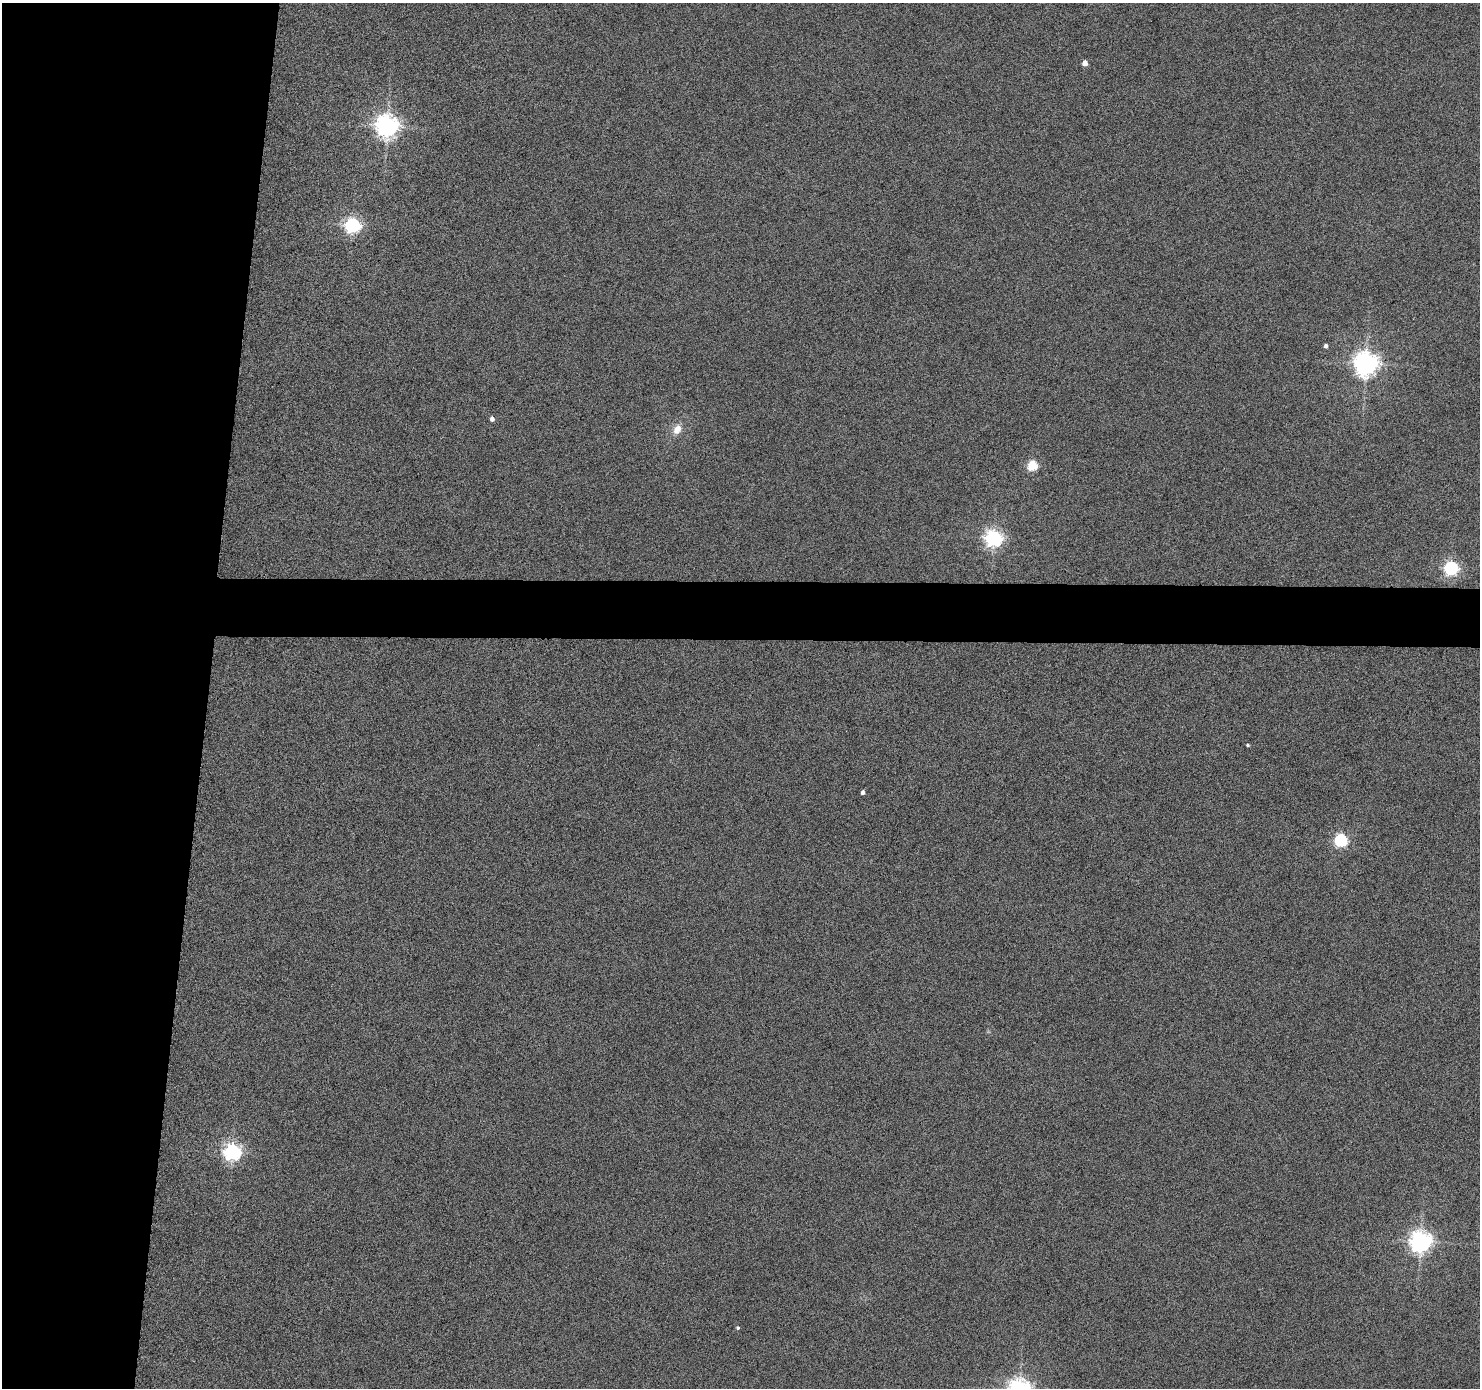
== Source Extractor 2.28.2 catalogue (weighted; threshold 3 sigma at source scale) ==
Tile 4 of 3 x 3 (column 1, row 2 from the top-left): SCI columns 1-1478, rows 1485-2870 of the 4438 x 4453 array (HDU 1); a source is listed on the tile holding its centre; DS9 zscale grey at full resolution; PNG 1482 x 1390 px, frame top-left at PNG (2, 3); no overlay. Shown black and unused: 17% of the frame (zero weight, under 4 of 8 exposures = <1% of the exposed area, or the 3 px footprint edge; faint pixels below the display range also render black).
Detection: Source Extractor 2.28.2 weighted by HDU 2 'WHT'; one run over the whole footprint, this tile lists its part. Background 0.0187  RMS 0.26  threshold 1.05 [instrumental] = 3 sigma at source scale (4.09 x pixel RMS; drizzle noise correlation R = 1.36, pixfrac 0.8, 0.05/0.05 arcsec/px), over >= 5 px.
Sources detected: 16; all 16 listed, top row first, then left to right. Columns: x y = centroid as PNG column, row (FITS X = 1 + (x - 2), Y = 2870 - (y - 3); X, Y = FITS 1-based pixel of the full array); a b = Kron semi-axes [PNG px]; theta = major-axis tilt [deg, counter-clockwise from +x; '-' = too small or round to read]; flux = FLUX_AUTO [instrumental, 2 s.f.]
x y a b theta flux
1085 63 4 4 - 190
387 126 7 7 - 20000
352 225 6 6 - 7600
1326 346 4 4 - 62
1366 363 8 7 - 23000
492 419 4 4 - 120
677 429 13 10 61 230
1032 465 5 5 - 1500
993 538 6 6 - 9900
1451 568 6 6 - 5400
1248 745 4 3 - 30
862 792 4 3 - 73
1341 840 6 6 - 3900
232 1152 6 6 - 9600
1420 1242 7 7 - 17000
738 1328 4 4 - 41